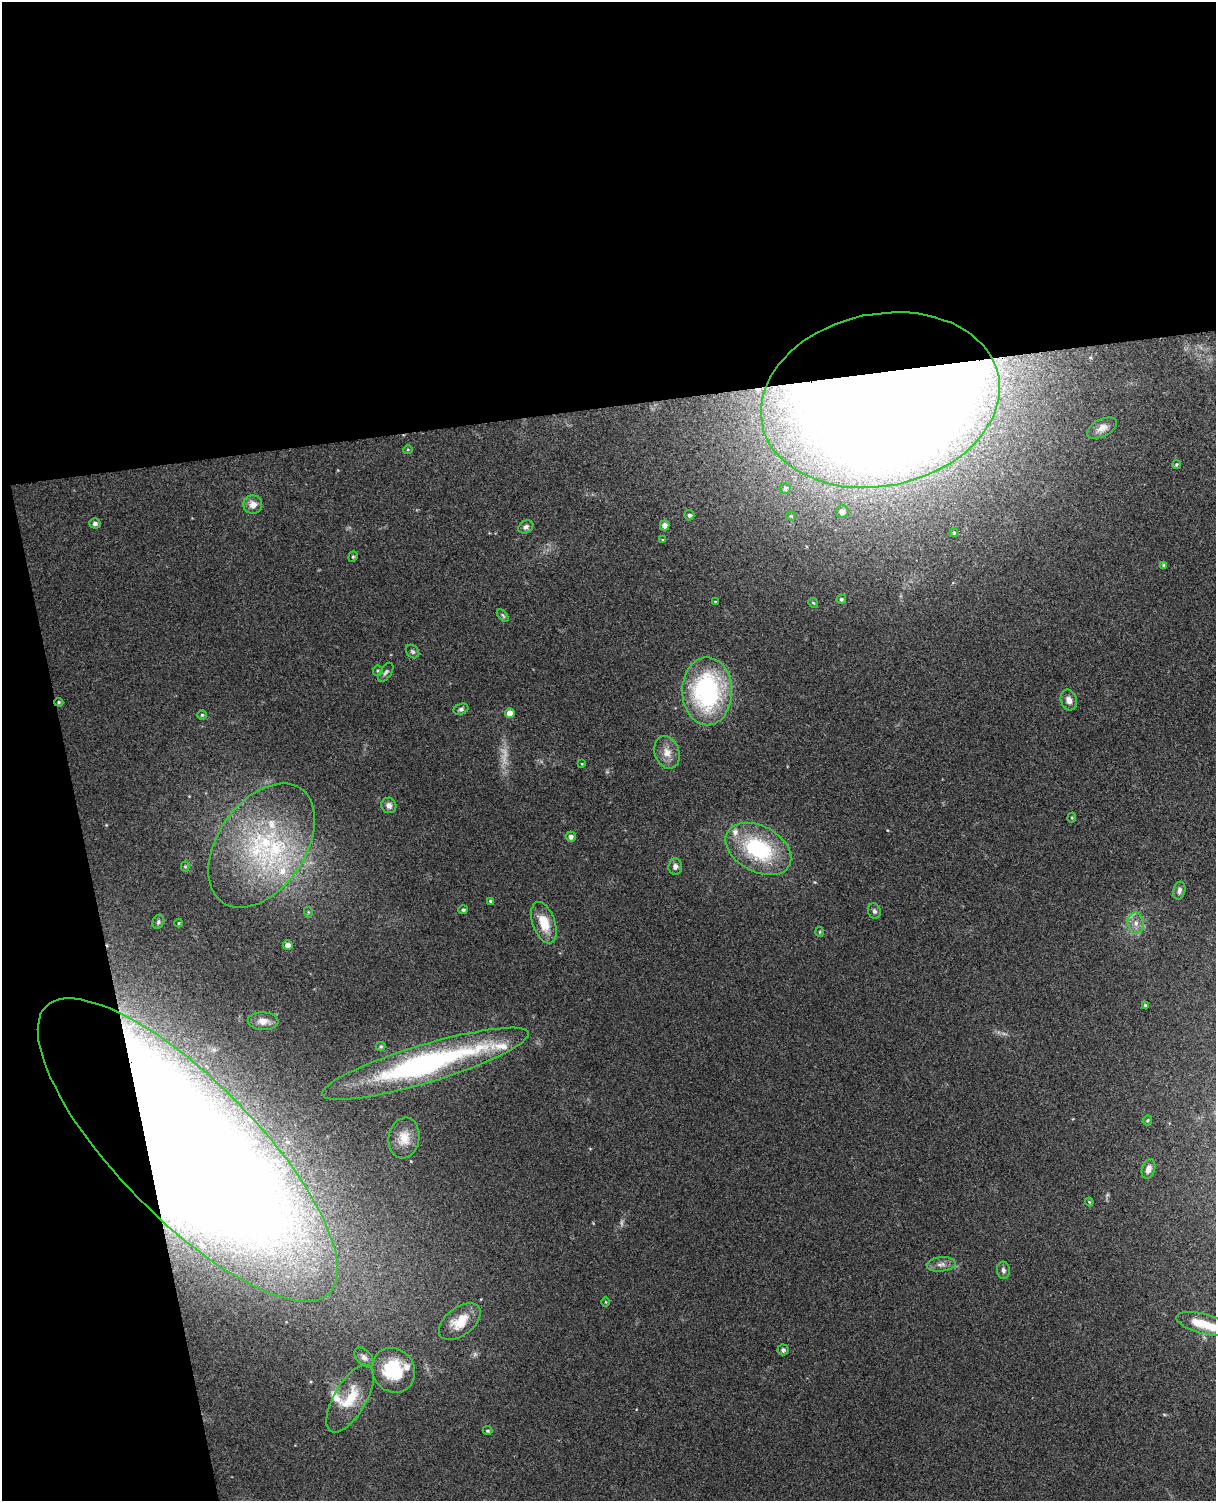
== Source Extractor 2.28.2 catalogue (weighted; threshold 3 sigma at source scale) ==
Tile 1 of 4 x 3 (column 1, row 1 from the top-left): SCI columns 57-1270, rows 3148-4646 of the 4968 x 4909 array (HDU 1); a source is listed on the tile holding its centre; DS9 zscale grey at full resolution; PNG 1218 x 1503 px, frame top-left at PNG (2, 2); each listed source drawn as its Kron ellipse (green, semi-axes under 4 px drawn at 4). Shown black and unused: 33% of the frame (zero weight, under 3 of 4 exposures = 5% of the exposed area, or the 3 px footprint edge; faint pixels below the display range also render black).
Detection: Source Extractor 2.28.2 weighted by HDU 2 'WHT'; one run over the whole footprint, this tile lists its part. Background 0.0696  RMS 0.0075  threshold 0.0337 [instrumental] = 3 sigma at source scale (4.5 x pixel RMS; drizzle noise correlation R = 1.50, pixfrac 1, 0.05/0.05 arcsec/px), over >= 5 px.
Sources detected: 81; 3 too faint to see at this stretch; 1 inside a brighter object's white glare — neither listed nor drawn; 9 inside a brighter listed object's ellipse — not listed separately; the other 68 listed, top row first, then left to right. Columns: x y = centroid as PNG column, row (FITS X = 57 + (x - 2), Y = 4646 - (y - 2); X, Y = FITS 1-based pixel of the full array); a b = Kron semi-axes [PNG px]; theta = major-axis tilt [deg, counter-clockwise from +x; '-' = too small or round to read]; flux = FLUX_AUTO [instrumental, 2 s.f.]
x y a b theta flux
880 400 121 86 12 2700
1102 428 16 8 27 5.5
408 449 5 3 - 0.69
1176 464 4 4 - 0.93
785 489 5 5 - 1.8
253 504 9 9 - 7
842 512 6 6 - 3.3
689 515 5 5 - 2
791 516 4 4 - 0.88
95 523 5 5 - 2.5
665 525 5 5 - 5.2
526 527 8 6 30 2.7
954 533 4 3 - 0.94
663 540 4 3 - 0.72
353 557 5 4 - 1
1164 565 4 4 - 1.9
841 599 5 4 - 1.5
715 601 4 2 - 0.49
813 603 5 4 - 1
503 615 7 4 -46 1.2
412 652 7 5 -44 1.5
378 671 5 5 - 1.4
386 672 11 5 56 2.2
707 691 34 25 -89 120
1069 700 10 8 -72 4.6
59 702 5 4 - 0.96
461 709 8 5 23 1.8
510 713 5 5 - 7.8
202 715 5 5 - 1.2
667 752 17 12 -70 9.1
582 764 4 3 - 0.68
389 805 8 7 - 3.8
1072 818 5 4 - 0.93
571 837 5 5 - 2.8
262 845 69 43 55 130
758 849 35 23 -28 73
185 866 5 4 - 0.88
675 866 8 7 - 3.1
1179 891 9 6 77 3
490 901 4 4 - 0.99
463 910 5 4 - 1.5
874 911 8 6 -69 2
308 912 5 3 - 0.81
158 922 7 5 67 1.5
179 923 4 3 - 0.63
544 923 21 11 -70 19
1136 923 10 8 -86 5.8
820 932 5 3 - 0.76
288 945 5 4 - 5.1
1145 1005 4 4 - 1.7
263 1021 15 9 -3 7.9
381 1046 4 4 - 1.2
425 1064 108 19 17 200
1147 1120 5 4 - 1.2
404 1138 20 15 81 12
188 1150 201 69 -45 2100
1148 1169 10 6 72 4.8
1089 1202 4 3 - 0.74
941 1264 14 7 5 4.4
1003 1270 8 6 -82 2.5
606 1302 5 3 - 0.66
460 1322 24 14 37 16
1204 1324 29 10 -13 20
783 1350 5 5 - 2.1
364 1357 12 7 -45 3.3
393 1370 23 21 -53 40
350 1398 38 16 60 27
487 1431 5 4 - 1.2
Overlapping masked pixels (flux is a lower limit): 4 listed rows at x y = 880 400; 59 702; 425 1064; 188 1150